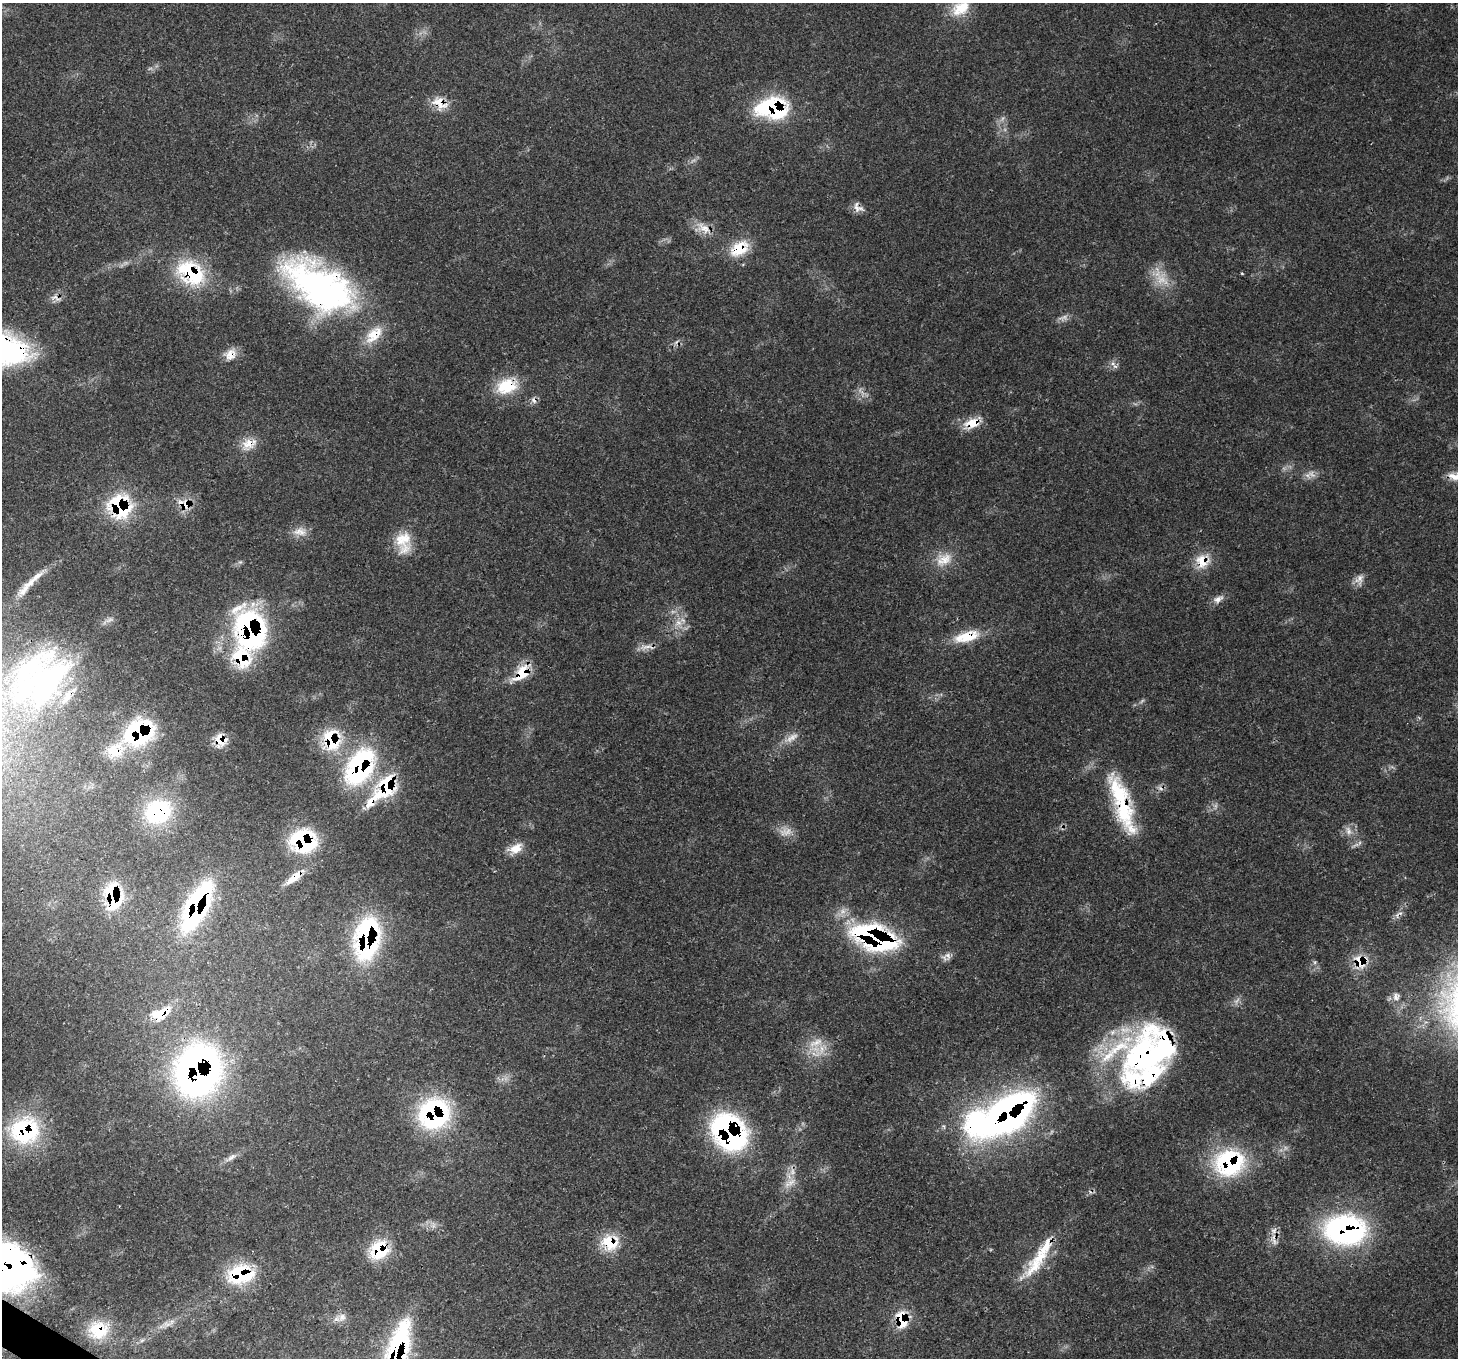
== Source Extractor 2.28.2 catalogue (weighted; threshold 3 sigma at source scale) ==
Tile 7 of 4 x 4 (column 3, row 2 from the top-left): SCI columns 2991-4446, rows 3070-4425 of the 5976 x 6068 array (HDU 1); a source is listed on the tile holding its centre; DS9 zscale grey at full resolution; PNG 1460 x 1360 px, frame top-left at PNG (2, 3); no overlay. Shown black and unused: <1% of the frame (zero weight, under 3 of 4 exposures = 8% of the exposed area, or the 3 px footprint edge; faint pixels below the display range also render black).
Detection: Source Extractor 2.28.2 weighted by HDU 2 'WHT'; one run over the whole footprint, this tile lists its part. Background 0.0539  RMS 0.0029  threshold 0.0129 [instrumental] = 3 sigma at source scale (4.5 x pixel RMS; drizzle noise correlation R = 1.50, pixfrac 1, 0.0396/0.0396 arcsec/px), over >= 5 px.
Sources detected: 102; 4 too faint to see at this stretch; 2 cosmic-ray / hot-pixel residue — not listed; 17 inside a brighter listed object's ellipse — not listed separately; the other 79 listed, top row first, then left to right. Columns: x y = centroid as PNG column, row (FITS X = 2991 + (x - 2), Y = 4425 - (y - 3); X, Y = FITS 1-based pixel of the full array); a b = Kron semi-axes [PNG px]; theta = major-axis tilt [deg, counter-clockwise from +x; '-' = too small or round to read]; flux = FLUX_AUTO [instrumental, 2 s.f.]
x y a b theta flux
960 8 26 17 31 7.8
440 103 23 15 -35 5
774 108 32 27 -31 24
858 207 15 9 -35 1.9
703 228 22 12 -26 3.9
739 249 26 17 32 8.3
191 273 40 28 -36 22
1242 274 4 3 - 0.28
1161 280 23 15 -44 6
319 286 93 47 -32 92
12 351 51 26 -7 35
230 354 16 14 45 3.3
1115 366 8 5 -27 0.91
506 386 28 19 17 10
534 400 9 7 -62 1.1
972 423 20 13 16 5.3
249 444 20 15 19 4.4
1312 474 13 8 -37 1.8
1456 476 24 10 4 4.1
186 504 17 12 83 4
120 507 24 22 -58 26
300 532 19 11 -8 3.1
403 542 31 19 -85 7.9
944 560 25 16 30 5.7
1202 561 20 19 - 5.9
1360 579 16 10 66 2.1
30 583 28 9 37 3.3
1218 599 15 9 28 1.9
678 623 11 9 -6 2.6
250 630 44 30 -73 61
967 636 33 13 15 8.6
648 647 21 6 -3 2.1
522 673 22 12 47 8.2
46 681 109 51 39 85
139 732 29 23 30 36
331 740 29 21 -77 15
219 741 21 11 -54 3.8
115 750 24 20 32 7.6
360 767 45 27 61 45
387 785 30 21 63 19
1123 809 62 22 -76 22
158 811 33 28 27 22
1348 831 13 7 -73 1.8
303 841 27 23 -4 26
516 848 17 12 34 3.7
295 877 27 8 39 5
113 896 31 18 -82 16
197 907 52 19 65 55
1399 914 16 6 37 1.5
875 937 40 19 -19 68
367 939 42 23 82 50
948 956 12 8 -63 1.4
1315 962 6 4 71 0.44
1360 962 18 16 -65 6.9
1396 997 13 8 86 1.8
161 1013 26 13 26 8.1
816 1043 24 10 22 4.5
1151 1052 84 47 45 88
198 1070 46 38 71 140
434 1113 33 31 50 40
1008 1114 50 25 39 140
25 1130 36 33 20 29
729 1132 36 26 -50 68
231 1157 14 6 40 1.5
1229 1163 35 31 20 33
791 1182 15 9 45 2.8
1345 1230 46 31 -2 58
610 1242 24 21 -22 8.9
1275 1242 11 6 -55 1.4
379 1250 24 20 49 13
5 1267 52 42 -15 120
1034 1267 38 16 46 9.2
240 1274 30 20 12 18
342 1317 11 11 - 2
902 1319 20 12 -79 9
168 1324 7 4 19 1
99 1330 25 22 -1 10
142 1340 7 4 19 0.56
396 1355 78 21 74 56
Overlapping masked pixels (flux is a lower limit): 53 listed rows (the first 20) at x y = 440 103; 774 108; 858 207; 739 249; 191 273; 319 286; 12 351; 230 354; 506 386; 534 400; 972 423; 249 444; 186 504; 120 507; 1202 561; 250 630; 967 636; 648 647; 522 673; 46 681
Isophote crosses this tile's border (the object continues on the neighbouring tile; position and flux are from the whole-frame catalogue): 6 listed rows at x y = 960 8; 12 351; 1456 476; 46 681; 5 1267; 396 1355